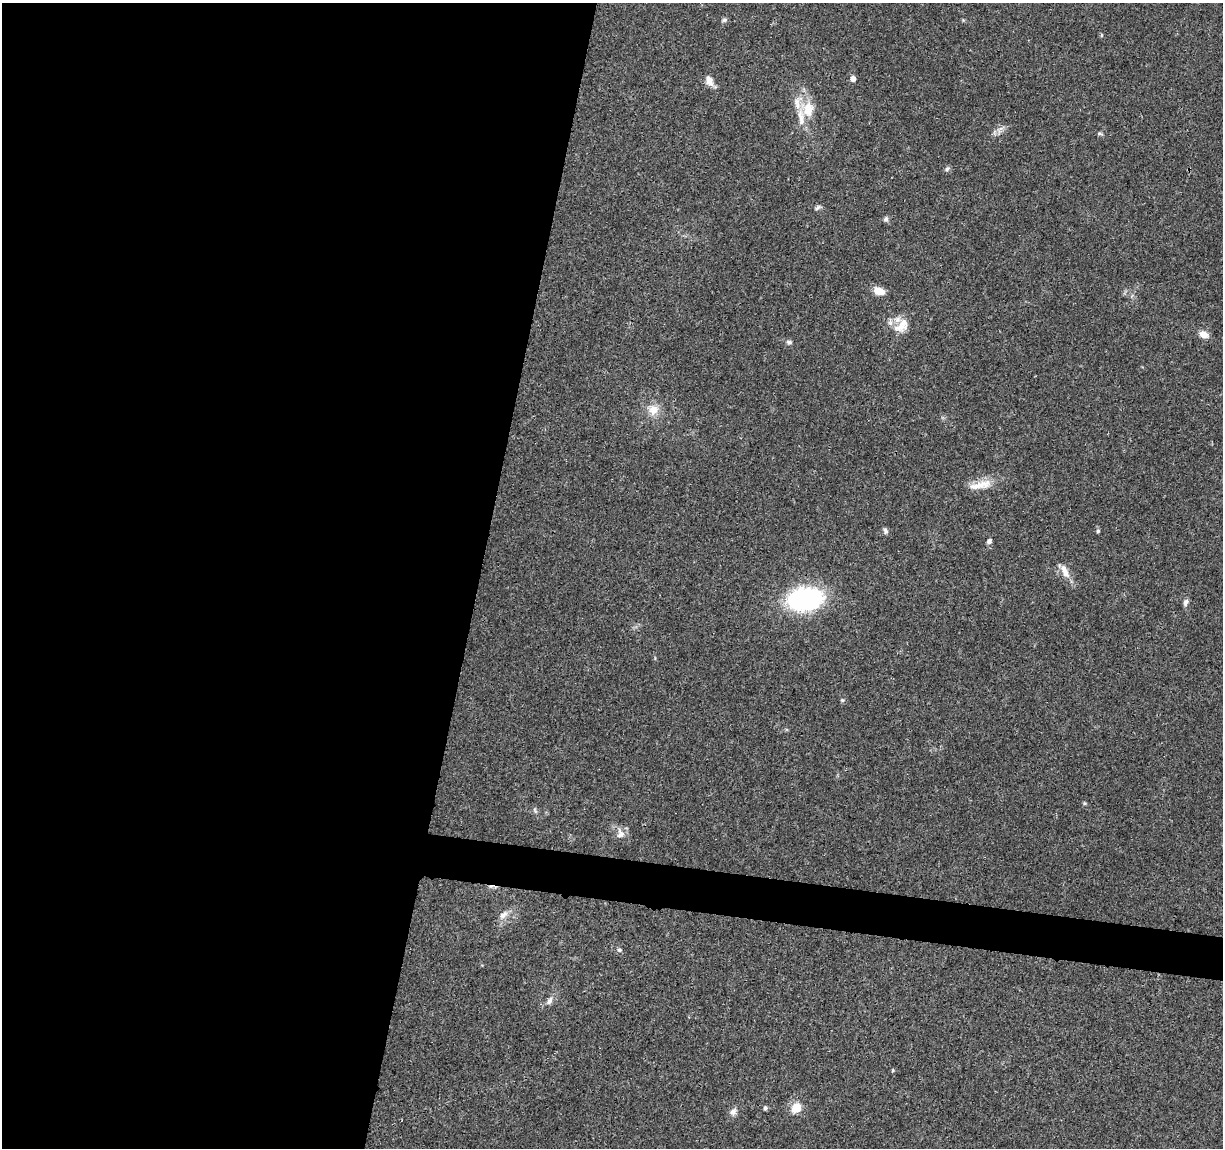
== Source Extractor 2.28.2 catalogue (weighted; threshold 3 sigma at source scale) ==
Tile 5 of 4 x 4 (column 1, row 2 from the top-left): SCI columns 5-1225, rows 2525-3670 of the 4906 x 5106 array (HDU 1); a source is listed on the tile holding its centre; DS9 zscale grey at full resolution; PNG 1225 x 1150 px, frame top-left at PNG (2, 3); no overlay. Shown black and unused: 42% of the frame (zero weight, under 3 of 4 exposures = <1% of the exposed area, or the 3 px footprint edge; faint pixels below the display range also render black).
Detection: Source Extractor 2.28.2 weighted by HDU 2 'WHT'; one run over the whole footprint, this tile lists its part. Background 0.0368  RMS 0.0035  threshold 0.0156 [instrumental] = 3 sigma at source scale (4.5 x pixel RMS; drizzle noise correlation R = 1.50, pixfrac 1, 0.0396/0.0396 arcsec/px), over >= 5 px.
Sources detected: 36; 4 inside a brighter listed object's ellipse — not listed separately; the other 32 listed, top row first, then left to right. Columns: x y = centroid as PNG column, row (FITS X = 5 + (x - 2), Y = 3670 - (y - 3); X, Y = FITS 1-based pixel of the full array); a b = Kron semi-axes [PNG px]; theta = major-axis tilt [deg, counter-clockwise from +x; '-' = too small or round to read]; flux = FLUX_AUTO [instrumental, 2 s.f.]
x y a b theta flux
724 20 7 5 15 0.69
1101 35 5 3 - 0.33
853 78 5 5 - 2.4
709 81 13 7 -68 2.8
808 109 23 18 -82 8
1100 133 8 4 -10 0.61
947 169 8 5 48 0.75
817 207 8 5 40 0.86
886 219 7 6 - 0.83
879 291 12 8 -17 3.9
899 328 25 10 -2 4.1
1204 334 11 8 -31 2.8
789 342 8 6 -23 0.89
653 410 15 14 - 4.4
983 485 26 12 10 5.8
885 531 8 6 -73 0.91
1098 531 5 4 - 0.48
989 541 6 5 - 1
1065 571 20 8 -68 3.5
805 599 28 18 9 58
1185 602 9 6 71 1.1
842 700 5 5 - 0.49
1084 803 5 4 - 0.4
535 810 8 4 -54 0.58
620 834 15 11 -80 2.5
503 915 14 8 37 2.3
619 950 6 5 - 0.63
549 1001 12 7 59 1.6
893 1070 5 4 - 0.36
765 1108 5 4 - 0.87
796 1108 7 6 - 9
733 1112 11 8 51 1.6